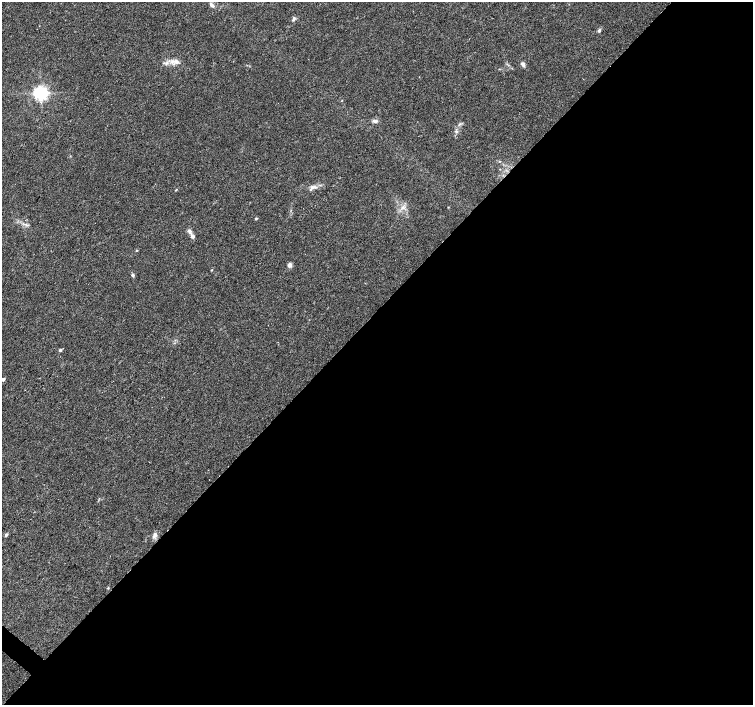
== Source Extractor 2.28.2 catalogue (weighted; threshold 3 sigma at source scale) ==
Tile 12 of 4 x 4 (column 4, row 3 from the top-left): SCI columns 4514-6015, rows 1642-3047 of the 6016 x 6028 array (HDU 1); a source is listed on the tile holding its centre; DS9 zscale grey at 2 x 2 block average (1 PNG px = mean of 2 x 2 image px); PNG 755 x 707 px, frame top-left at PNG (2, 2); no overlay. Shown black and unused: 56% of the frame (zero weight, under 3 of 4 exposures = <1% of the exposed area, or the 3 px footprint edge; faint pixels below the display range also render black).
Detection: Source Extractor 2.28.2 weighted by HDU 2 'WHT'; one run over the whole footprint, this tile lists its part. Background 0.0466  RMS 0.0039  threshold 0.0176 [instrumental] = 3 sigma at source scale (4.5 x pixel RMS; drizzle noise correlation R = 1.50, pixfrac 1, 0.0396/0.0396 arcsec/px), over >= 5 px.
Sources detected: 25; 1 inside a brighter listed object's ellipse — not listed separately; the other 24 listed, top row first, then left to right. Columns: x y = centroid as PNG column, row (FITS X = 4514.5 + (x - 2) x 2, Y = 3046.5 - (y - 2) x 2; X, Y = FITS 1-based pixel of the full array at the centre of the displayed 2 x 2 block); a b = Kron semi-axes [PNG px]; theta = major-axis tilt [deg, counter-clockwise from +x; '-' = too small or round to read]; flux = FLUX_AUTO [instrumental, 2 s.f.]
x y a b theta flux
212 5 7 3 -49 2.4
294 18 5 4 - 1.8
599 31 5 3 - 1.5
175 61 10 4 -20 4.6
166 63 5 3 - 2
523 64 5 5 - 2.6
41 93 4 4 - 310
375 121 6 4 -11 2.8
459 124 4 3 - 1.1
456 132 5 4 - 1.4
312 187 6 4 14 2.7
176 189 2 2 - 0.49
256 218 4 3 - 0.96
26 225 5 2 - 1
189 231 6 5 - 2.6
136 250 3 2 - 0.63
290 265 5 4 - 3.3
211 270 3 2 - 0.51
133 275 5 3 - 1.4
60 350 4 3 - 1.2
3 379 3 2 - 3.7
6 535 4 3 - 1.7
155 535 8 6 68 3.3
108 588 3 3 - 0.66
Isophote crosses this tile's border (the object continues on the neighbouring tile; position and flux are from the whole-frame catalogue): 1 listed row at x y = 3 379
Diffuse or blended objects may show on this block-average render without a row.